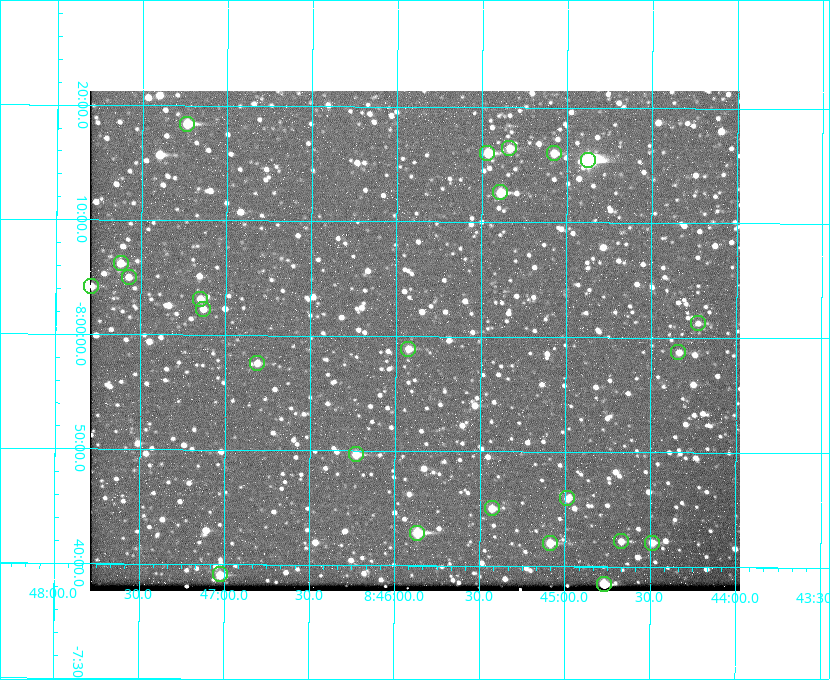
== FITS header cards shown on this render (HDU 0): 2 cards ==
NAXIS1  =                  650 / Width of table row in bytes
NAXIS2  =                  500 / Number of rows in table

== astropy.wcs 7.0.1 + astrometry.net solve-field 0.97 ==
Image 650 x 500 px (HDU 0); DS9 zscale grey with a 90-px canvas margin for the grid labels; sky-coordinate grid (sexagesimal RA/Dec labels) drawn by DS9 from the SOLVED WCS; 24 Tycho-2 reference stars matched to detected sources circled (green)
Header WCS: none
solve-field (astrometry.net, Tycho-2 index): SOLVED blind (the file carries no WCS)
Solved WCS: RA---TAN-SIP/DEC--TAN-SIP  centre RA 08:45:53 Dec -08:00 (131.47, -7.99 deg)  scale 5.24 arcsec/px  FOV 56.7' x 43.6'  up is +180 deg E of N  parity flipped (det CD > 0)
(file carries no celestial WCS; the grid is the blind solution)
Tycho-2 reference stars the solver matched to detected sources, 24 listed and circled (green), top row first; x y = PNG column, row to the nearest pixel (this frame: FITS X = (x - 90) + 1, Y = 500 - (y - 91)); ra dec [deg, ICRS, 3 dp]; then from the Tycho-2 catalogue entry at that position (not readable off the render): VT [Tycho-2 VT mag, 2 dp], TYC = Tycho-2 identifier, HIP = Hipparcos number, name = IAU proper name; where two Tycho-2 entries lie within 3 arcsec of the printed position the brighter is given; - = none
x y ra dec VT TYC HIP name
187 124 131.808 -8.307 9.64 5442-1713-1 - -
509 148 131.335 -8.274 10.98 5442-594-1 - -
487 153 131.367 -8.267 10.01 5442-454-1 - -
554 153 131.270 -8.267 10.78 5442-693-1 - -
588 160 131.219 -8.257 7.68 5442-1112-1 42924 -
500 192 131.348 -8.210 9.85 5442-617-1 - -
121 263 131.905 -8.103 11.02 5442-880-1 - -
129 277 131.893 -8.083 11.47 5442-1030-1 - -
91 286 131.948 -8.069 10.69 5442-1045-1 - -
200 299 131.787 -8.052 11.26 5442-527-1 - -
203 309 131.783 -8.038 11.46 5442-45-1 - -
698 323 131.057 -8.021 12.20 5442-277-1 - -
408 349 131.481 -7.982 10.84 5442-1444-1 - -
678 352 131.085 -7.979 12.05 5442-273-1 - -
257 363 131.703 -7.959 11.45 5442-1027-1 - -
356 454 131.557 -7.828 10.76 5442-1179-1 - -
567 498 131.247 -7.766 11.19 5442-426-1 - -
492 508 131.357 -7.750 10.86 5442-458-1 - -
417 533 131.466 -7.715 9.32 5442-1286-1 43006 -
621 541 131.168 -7.704 11.38 5442-657-1 - -
550 543 131.272 -7.701 10.67 5442-1279-1 - -
652 543 131.122 -7.702 11.05 5442-69-1 - -
220 574 131.756 -7.652 10.62 5442-824-1 - -
604 584 131.192 -7.641 10.08 5442-772-1 - -